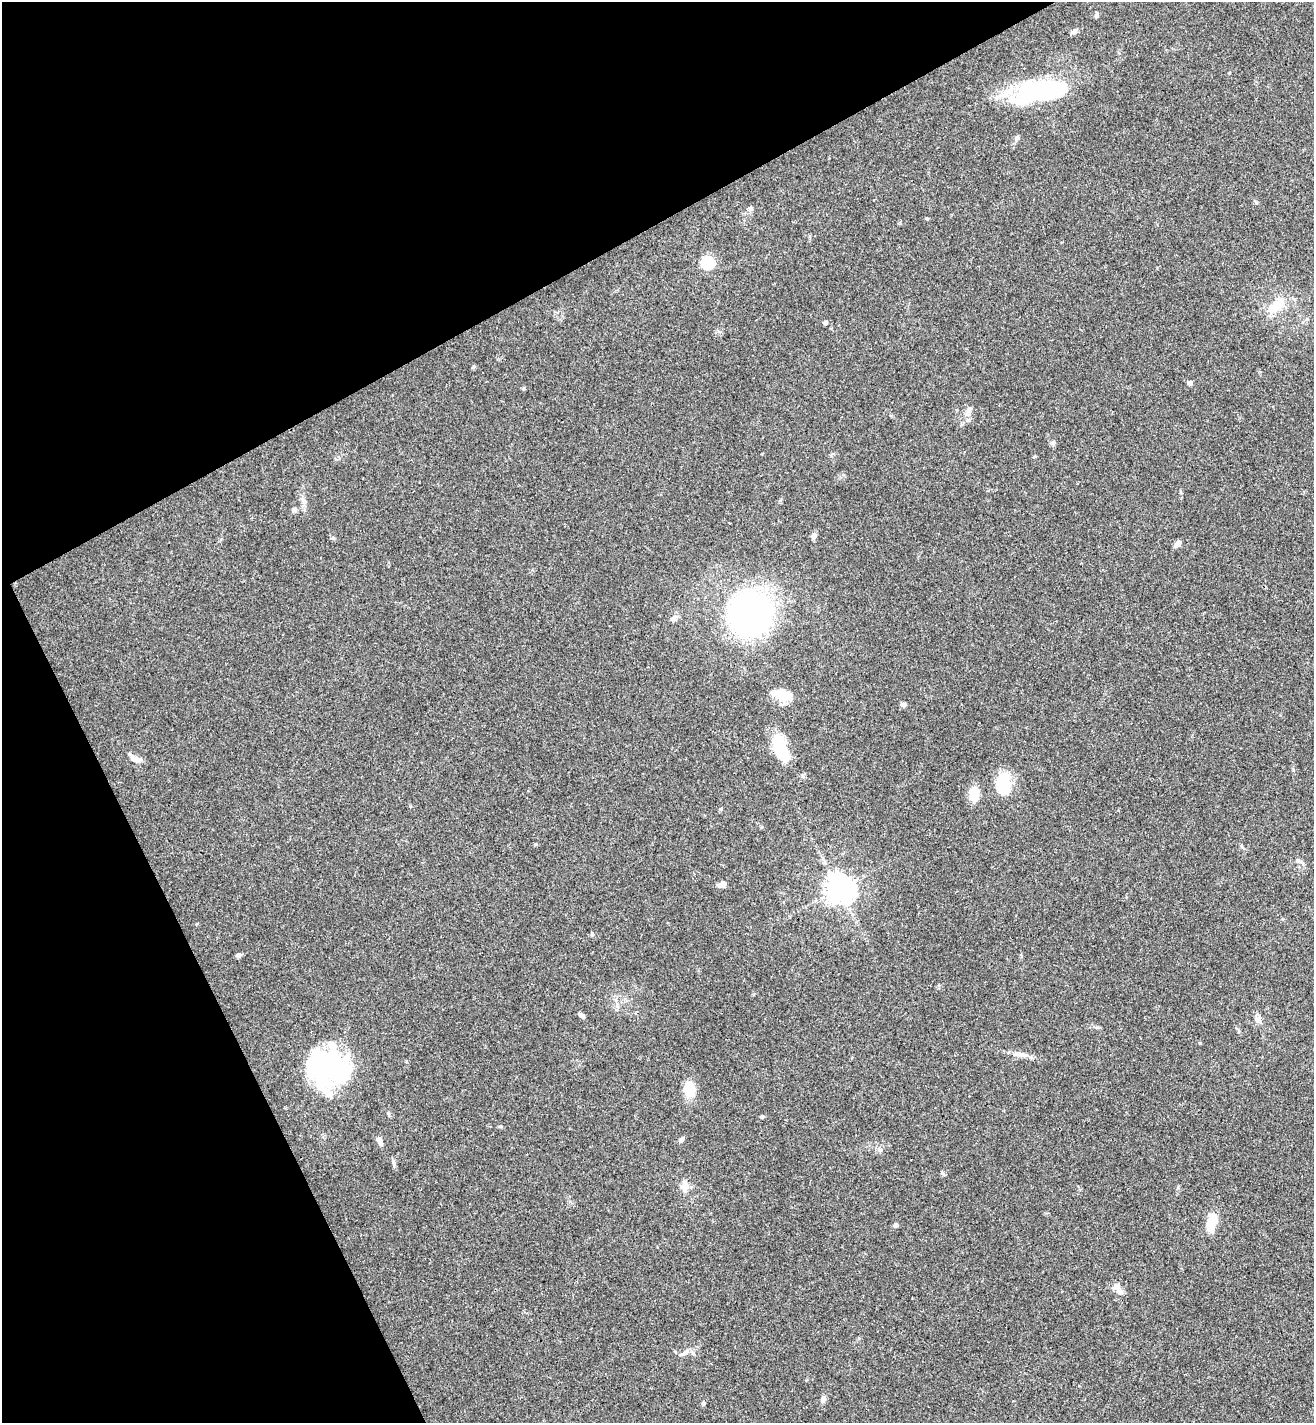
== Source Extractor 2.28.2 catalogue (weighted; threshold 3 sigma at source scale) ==
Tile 5 of 4 x 4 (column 1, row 2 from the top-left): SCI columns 175-1486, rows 2879-4299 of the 5732 x 5755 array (HDU 1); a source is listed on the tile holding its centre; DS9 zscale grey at full resolution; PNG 1316 x 1425 px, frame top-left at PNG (2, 2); no overlay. Shown black and unused: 26% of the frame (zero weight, under 3 of 4 exposures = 4% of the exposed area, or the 3 px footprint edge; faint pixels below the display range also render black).
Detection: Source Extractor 2.28.2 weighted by HDU 2 'WHT'; one run over the whole footprint, this tile lists its part. Background 0.0388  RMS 0.0047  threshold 0.021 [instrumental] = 3 sigma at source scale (4.5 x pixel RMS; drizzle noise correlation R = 1.50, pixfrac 1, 0.05/0.05 arcsec/px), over >= 5 px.
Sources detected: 48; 2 inside a brighter object's white glare — not listed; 2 inside a brighter listed object's ellipse — not listed separately; the other 44 listed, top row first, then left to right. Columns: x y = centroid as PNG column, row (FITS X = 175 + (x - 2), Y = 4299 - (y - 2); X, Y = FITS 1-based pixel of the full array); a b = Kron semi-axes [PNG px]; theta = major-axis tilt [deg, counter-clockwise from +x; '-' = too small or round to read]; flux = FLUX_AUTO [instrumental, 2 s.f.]
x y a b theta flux
1096 15 6 5 - 0.91
1074 32 8 6 41 1.6
1041 91 60 23 10 57
1017 137 7 6 - 1.1
750 208 6 5 - 1
707 263 6 6 - 50
1276 306 21 13 37 9.2
825 323 5 4 - 1
473 367 6 4 70 0.55
1190 383 4 4 - 2.2
967 414 10 5 13 1.7
1053 443 6 6 - 1.1
294 510 6 5 - 1.6
814 535 7 6 - 1.4
1177 543 9 6 45 1.8
749 613 36 32 73 140
674 618 8 6 -1 1.4
782 697 29 10 -7 6.8
903 704 6 5 - 1.2
780 748 31 14 -68 16
136 759 13 7 -14 2.6
1003 784 25 15 -90 15
974 794 13 8 -89 11
1298 860 7 4 0 0.84
722 884 9 6 21 2.5
839 889 8 8 - 600
592 934 6 5 - 0.67
238 955 7 5 16 1
581 1015 7 4 -37 1.4
1258 1019 8 8 - 1.8
1021 1054 18 6 -8 3.1
323 1066 41 37 48 64
690 1089 18 13 -76 8.1
762 1116 5 4 - 0.63
681 1140 7 5 27 1.1
380 1141 10 6 -64 2.5
393 1162 8 3 -71 0.91
685 1186 17 8 85 3.5
1211 1223 21 9 74 10
895 1225 6 5 - 0.83
1116 1286 8 7 - 2.9
685 1353 16 3 38 1.5
823 1399 8 6 70 1.7
703 1403 5 5 - 0.65
Unlisted compact peaks at least as high as the median listed source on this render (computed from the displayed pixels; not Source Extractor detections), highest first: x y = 942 1173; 524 388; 926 218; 333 538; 1200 1043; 721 809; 802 776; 1229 73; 1241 846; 1256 202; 1178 1187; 1293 770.